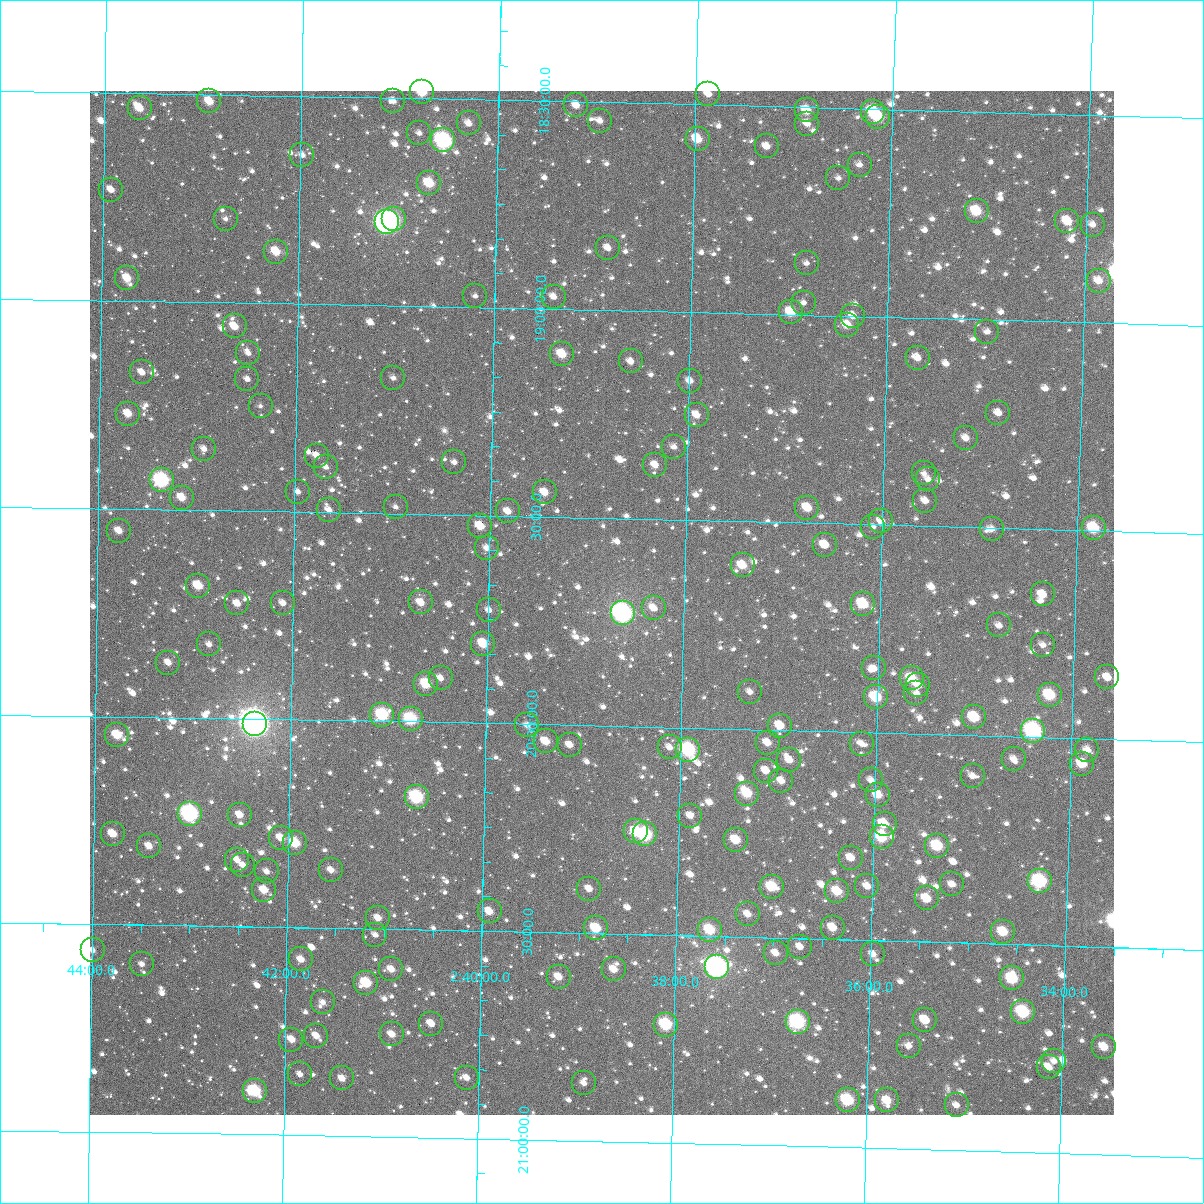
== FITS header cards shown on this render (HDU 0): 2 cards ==
NAXIS1  =                 1024
NAXIS2  =                 1024

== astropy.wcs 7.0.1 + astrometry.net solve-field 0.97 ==
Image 1024 x 1024 px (HDU 0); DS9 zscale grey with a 90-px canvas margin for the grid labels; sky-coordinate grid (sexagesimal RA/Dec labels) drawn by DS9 from the SOLVED WCS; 195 Tycho-2 reference stars matched to detected sources circled (green)
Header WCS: RA---TAN-SIP/DEC--TAN-SIP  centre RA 02:38:51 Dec +19:42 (39.71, +19.70 deg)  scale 8.66 arcsec/px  FOV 147.8' x 147.9'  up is +179 deg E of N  parity flipped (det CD > 0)
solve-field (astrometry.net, Tycho-2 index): VERIFIED the header's WCS against the Tycho-2 star catalogue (verified at 6 index scales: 14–195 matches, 0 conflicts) and refined it, rather than solving blind
Solved WCS: RA---TAN-SIP/DEC--TAN-SIP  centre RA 02:38:51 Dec +19:42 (39.71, +19.70 deg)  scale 8.66 arcsec/px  FOV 147.9' x 147.9'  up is +179 deg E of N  parity flipped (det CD > 0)
The solver's refit moves the header's centre by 0.4 arcsec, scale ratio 1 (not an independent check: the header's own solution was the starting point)
Tycho-2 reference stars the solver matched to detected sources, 195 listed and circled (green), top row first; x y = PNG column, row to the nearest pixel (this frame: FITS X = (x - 90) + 1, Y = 1024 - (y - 91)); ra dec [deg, ICRS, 3 dp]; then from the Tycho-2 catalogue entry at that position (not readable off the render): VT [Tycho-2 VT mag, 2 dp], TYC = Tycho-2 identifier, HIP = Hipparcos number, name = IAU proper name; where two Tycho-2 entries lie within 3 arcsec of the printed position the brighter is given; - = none
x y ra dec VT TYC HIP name
422 92 40.194 +18.485 10.18 1226-794-1 - -
708 94 39.468 +18.474 11.56 1219-221-1 - -
209 101 40.733 +18.516 10.63 1226-837-1 - -
393 101 40.267 +18.507 12.24 1226-932-1 - -
576 105 39.803 +18.509 11.19 1219-827-1 - -
140 108 40.910 +18.536 10.93 1226-808-1 - -
807 110 39.218 +18.508 10.57 1219-473-1 - -
873 112 39.049 +18.506 9.62 1219-752-1 - -
878 117 39.036 +18.520 9.95 1219-779-1 - -
600 121 39.742 +18.545 12.30 1219-1820-1 - -
469 123 40.074 +18.558 11.30 1226-851-1 - -
807 124 39.216 +18.540 11.61 1219-1825-1 - -
419 133 40.199 +18.584 11.92 1226-1958-1 - -
698 139 39.493 +18.583 10.46 1219-250-1 - -
443 140 40.138 +18.600 8.15 1226-1952-1 12472 -
767 146 39.317 +18.597 11.31 1219-613-1 - -
302 155 40.495 +18.642 12.73 1226-245-1 - -
860 165 39.080 +18.635 12.53 1219-863-1 - -
838 178 39.133 +18.668 12.51 1219-1941-1 - -
429 183 40.172 +18.703 10.07 1226-234-1 - -
111 190 40.979 +18.733 11.46 1226-1021-1 - -
977 211 38.780 +18.739 10.04 1219-902-1 - -
226 219 40.687 +18.798 12.78 1226-659-1 - -
394 219 40.261 +18.792 9.53 1226-73-1 - -
1067 221 38.549 +18.757 10.69 1219-1973-1 - -
387 222 40.278 +18.800 7.50 1226-2015-1 12518 -
1093 225 38.484 +18.763 11.92 1219-808-1 - -
608 248 39.714 +18.850 11.69 1219-1246-1 - -
276 252 40.558 +18.875 10.59 1226-304-1 - -
807 263 39.208 +18.875 12.25 1219-202-1 - -
127 278 40.935 +18.945 10.54 1226-864-1 - -
1099 281 38.465 +18.898 11.36 1219-1264-1 - -
475 296 40.049 +18.972 12.56 1226-1970-1 - -
554 297 39.850 +18.970 11.34 1219-1776-1 - -
804 303 39.213 +18.970 12.56 1219-822-1 - -
791 312 39.245 +18.994 10.23 1219-1642-1 12187 -
853 316 39.086 +18.999 12.59 1219-1213-1 - -
847 325 39.102 +19.021 11.01 1219-1522-1 - -
235 326 40.660 +19.057 10.78 1226-1050-1 - -
987 332 38.744 +19.029 12.29 1219-1461-1 - -
248 353 40.624 +19.121 11.95 1226-206-1 - -
562 354 39.825 +19.107 10.34 1219-84-1 - -
918 358 38.920 +19.096 11.88 1219-1318-1 - -
631 361 39.650 +19.122 11.73 1219-434-1 - -
142 372 40.894 +19.171 11.35 1226-955-1 - -
393 378 40.254 +19.174 12.56 1226-374-1 - -
247 379 40.625 +19.183 12.35 1226-614-1 - -
690 381 39.498 +19.165 12.21 1219-1150-1 - -
261 406 40.590 +19.247 12.45 1226-295-1 - -
998 413 38.710 +19.223 12.04 1219-1549-1 - -
128 414 40.927 +19.271 10.88 1226-860-1 - -
697 415 39.478 +19.247 11.36 1219-149-1 - -
966 438 38.791 +19.286 11.84 1219-196-1 - -
674 447 39.535 +19.325 12.22 1219-1037-1 - -
204 449 40.733 +19.352 12.07 1226-805-1 - -
317 456 40.445 +19.364 11.37 1226-938-1 - -
454 462 40.094 +19.374 12.02 1226-984-1 - -
655 465 39.581 +19.370 11.32 1219-1666-1 - -
326 467 40.421 +19.391 12.69 1226-1960-1 - -
924 473 38.896 +19.373 12.34 1219-1659-1 - -
928 479 38.885 +19.387 11.95 1219-614-1 - -
162 480 40.837 +19.429 8.36 1226-710-1 12709 -
298 492 40.491 +19.452 12.28 1226-909-1 - -
545 492 39.862 +19.441 11.05 1219-1323-1 - -
182 498 40.787 +19.471 10.62 1226-675-1 - -
925 501 38.890 +19.439 11.78 1219-414-1 - -
396 507 40.241 +19.484 14.35 1226-1967-1 - -
807 508 39.190 +19.464 10.84 1219-1709-1 - -
329 510 40.411 +19.495 11.77 1226-1060-1 - -
508 511 39.955 +19.489 11.19 1219-1245-1 - -
881 521 39.001 +19.491 11.51 1219-549-1 - -
480 526 40.024 +19.526 10.61 1226-1937-1 - -
873 527 39.022 +19.505 12.23 1219-461-1 - -
1094 528 38.458 +19.493 9.65 1219-141-1 - -
992 529 38.719 +19.503 11.71 1219-1412-1 - -
119 531 40.946 +19.553 11.43 1226-622-1 - -
825 545 39.144 +19.552 11.06 1219-304-1 - -
487 548 40.006 +19.578 12.32 1226-444-1 - -
743 565 39.352 +19.605 10.70 1219-560-1 - -
198 586 40.741 +19.682 10.40 1226-501-1 - -
1043 594 38.584 +19.656 12.57 1219-920-1 - -
421 602 40.171 +19.713 11.10 1226-991-1 - -
237 603 40.641 +19.723 11.30 1226-1373-1 - -
283 603 40.524 +19.720 12.27 1226-1062-1 - -
863 604 39.042 +19.691 10.04 1219-138-1 - -
654 608 39.576 +19.714 11.90 1219-564-1 - -
489 610 39.997 +19.727 12.15 1219-322-1 - -
623 613 39.656 +19.728 7.35 1219-395-1 12319 -
999 625 38.693 +19.734 11.64 1219-105-1 - -
209 644 40.711 +19.823 11.83 1226-497-1 - -
483 644 40.010 +19.809 10.29 1226-510-1 - -
1043 645 38.580 +19.778 11.99 1219-442-1 - -
168 663 40.815 +19.868 11.72 1226-530-1 - -
874 668 39.010 +19.846 11.69 1219-303-1 - -
1107 677 38.412 +19.852 11.19 1219-1208-1 - -
441 678 40.118 +19.894 11.50 1226-697-1 - -
912 678 38.913 +19.867 10.04 1219-856-1 - -
426 684 40.155 +19.908 9.87 1226-236-1 - -
918 685 38.895 +19.884 11.67 1219-1041-1 - -
750 692 39.326 +19.910 12.36 1219-253-1 - -
916 693 38.899 +19.902 11.90 1219-612-1 - -
1050 695 38.558 +19.898 9.67 1219-463-1 - -
876 697 39.002 +19.915 9.70 1219-712-1 - -
382 715 40.265 +19.985 9.10 1226-913-1 - -
974 717 38.750 +19.957 9.91 1219-368-1 - -
411 719 40.192 +19.993 9.12 1226-477-1 - -
255 724 40.591 +20.011 5.73 1229-1969-1 12640 -
527 725 39.894 +20.002 12.26 1222-477-1 - -
780 726 39.246 +19.989 10.63 1219-299-1 - -
1033 731 38.598 +19.985 8.11 1219-647-1 11968 -
117 735 40.943 +20.044 10.41 1229-51-1 - -
546 741 39.846 +20.040 10.78 1222-796-1 - -
768 743 39.277 +20.032 11.22 1222-1153-1 - -
862 744 39.035 +20.029 12.11 1222-1200-1 - -
570 745 39.783 +20.048 11.64 1222-1293-1 - -
670 747 39.527 +20.048 11.94 1222-36-1 - -
688 750 39.480 +20.053 8.74 1222-663-1 12266 -
1087 750 38.459 +20.028 11.60 1222-713-1 - -
1014 759 38.645 +20.055 11.66 1222-1187-1 - -
789 760 39.220 +20.071 10.88 1222-693-1 - -
1082 764 38.470 +20.061 10.31 1222-13-1 - -
766 771 39.280 +20.098 11.34 1222-2049-1 - -
973 776 38.750 +20.098 12.33 1222-2029-1 - -
871 780 39.010 +20.115 11.73 1222-665-1 - -
781 781 39.239 +20.122 11.60 1222-915-1 - -
747 794 39.326 +20.155 10.12 1222-2041-1 - -
878 795 38.992 +20.149 10.61 1222-1244-1 - -
417 797 40.173 +20.181 8.83 1229-551-1 - -
190 814 40.754 +20.231 7.78 1229-195-1 12688 -
240 815 40.626 +20.231 11.27 1229-190-1 - -
690 816 39.471 +20.212 11.26 1222-1178-1 - -
885 824 38.972 +20.220 10.93 1222-408-1 12097 -
636 831 39.608 +20.252 10.12 1222-707-1 - -
113 834 40.950 +20.282 10.50 1229-235-1 - -
645 834 39.586 +20.259 8.68 1222-1024-1 - -
882 837 38.979 +20.252 9.87 1222-1048-1 - -
281 838 40.520 +20.285 11.18 1229-97-1 - -
736 840 39.353 +20.267 10.33 1222-93-1 - -
295 843 40.484 +20.297 9.84 1229-1936-1 - -
149 846 40.857 +20.310 11.50 1229-252-1 - -
937 846 38.836 +20.269 9.60 1222-64-1 - -
851 858 39.056 +20.303 11.28 1222-132-1 - -
237 860 40.631 +20.340 11.19 1229-277-1 - -
243 865 40.614 +20.353 11.71 1229-1792-1 - -
331 870 40.389 +20.361 11.75 1229-1867-1 - -
267 871 40.554 +20.367 12.46 1229-38-1 - -
1040 881 38.571 +20.347 8.77 1222-1272-1 - -
952 884 38.795 +20.360 12.07 1222-1124-1 - -
867 886 39.012 +20.371 11.87 1222-1189-1 - -
772 887 39.258 +20.377 9.90 1222-717-1 - -
589 889 39.726 +20.393 11.53 1222-33-1 - -
264 890 40.560 +20.411 10.78 1229-504-1 - -
837 891 39.089 +20.385 10.29 1222-937-1 - -
927 898 38.859 +20.396 10.38 1222-218-1 - -
490 911 39.980 +20.453 11.71 1222-725-1 - -
748 914 39.317 +20.445 11.48 1222-1191-1 - -
378 918 40.266 +20.474 11.56 1229-496-1 - -
596 928 39.706 +20.488 10.11 1222-337-1 - -
833 928 39.098 +20.472 10.95 1222-488-1 - -
710 930 39.414 +20.485 9.90 1222-1009-1 - -
1003 932 38.661 +20.470 10.16 1222-580-1 - -
375 935 40.272 +20.514 12.20 1229-45-1 - -
800 947 39.181 +20.520 11.94 1222-988-1 - -
93 950 40.998 +20.563 12.26 1229-168-1 - -
776 953 39.243 +20.537 11.22 1222-1255-1 - -
873 954 38.993 +20.533 11.72 1222-844-1 - -
301 959 40.461 +20.577 11.53 1229-414-1 - -
142 964 40.870 +20.595 12.12 1229-94-1 - -
717 967 39.393 +20.575 7.02 1222-509-1 12238 -
391 969 40.229 +20.597 11.10 1229-105-1 - -
614 969 39.658 +20.585 11.35 1222-49-1 - -
559 977 39.799 +20.606 11.01 1222-827-1 - -
1012 978 38.633 +20.582 9.59 1222-10-1 - -
366 983 40.293 +20.630 9.89 1229-1805-1 - -
323 1002 40.404 +20.679 12.38 1229-333-1 - -
1023 1012 38.603 +20.662 9.22 1222-1284-1 - -
925 1020 38.854 +20.688 10.83 1222-830-1 - -
798 1022 39.182 +20.701 8.59 1222-1127-1 12161 -
431 1024 40.124 +20.725 11.19 1229-111-1 - -
666 1025 39.521 +20.716 9.19 1222-989-1 - -
392 1034 40.224 +20.753 11.42 1229-1948-1 - -
316 1036 40.419 +20.760 11.60 1229-545-1 - -
291 1040 40.483 +20.770 11.36 1229-1808-1 12591 -
909 1046 38.895 +20.752 12.25 1222-2030-1 - -
1104 1047 38.393 +20.740 10.69 1222-462-1 - -
1054 1061 38.520 +20.778 12.35 1222-96-1 - -
1049 1067 38.534 +20.794 11.11 1222-903-1 - -
300 1074 40.459 +20.853 12.30 1229-234-1 - -
342 1078 40.350 +20.861 11.53 1229-415-1 - -
467 1078 40.030 +20.854 11.70 1229-1816-1 - -
584 1083 39.728 +20.861 11.93 1222-84-1 - -
255 1091 40.575 +20.894 9.07 1229-48-1 - -
848 1100 39.048 +20.886 9.15 1222-1095-1 - -
887 1100 38.947 +20.884 10.68 1222-757-1 - -
957 1105 38.768 +20.891 11.40 1222-890-1 - -